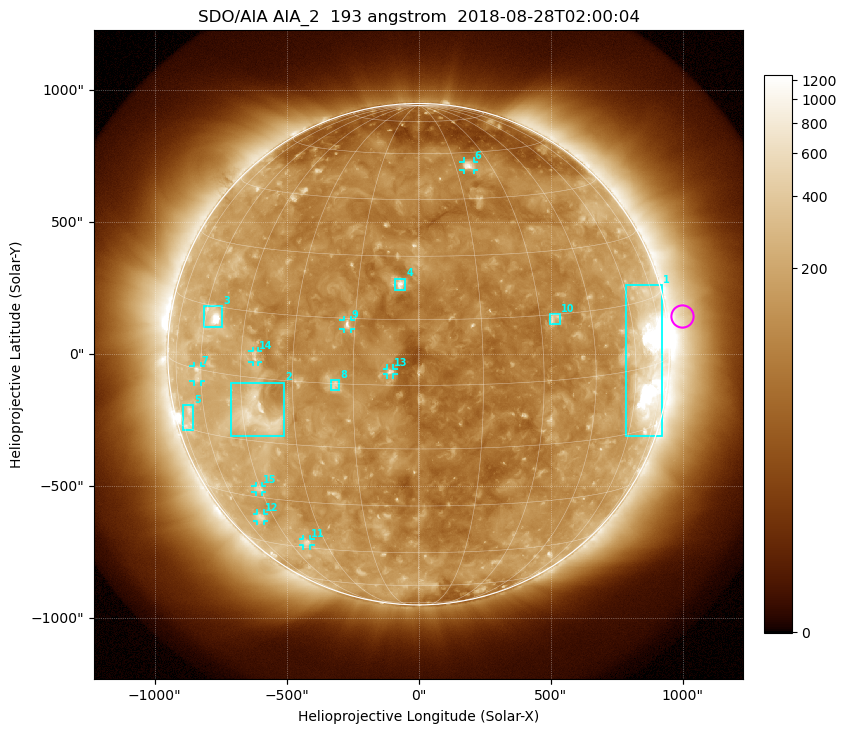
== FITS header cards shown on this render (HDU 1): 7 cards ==
TELESCOP= 'SDO/AIA'
INSTRUME= 'AIA_2'
WAVELNTH=                  193
WAVEUNIT= 'angstrom'
DATE-OBS= '2018-08-28T02:00:04.83'
CTYPE1  = 'HPLN-TAN'
CTYPE2  = 'HPLT-TAN'

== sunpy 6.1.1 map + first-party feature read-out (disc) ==
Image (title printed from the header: SDO/AIA AIA_2  193 angstrom  2018-08-28T02:00:04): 1024 x 1024 px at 2.4 arcsec/px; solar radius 950 arcsec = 396 px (full disc in frame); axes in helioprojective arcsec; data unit not stated in the header (colour bar unlabelled)
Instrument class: DISC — disc imager (sunpy class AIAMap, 193 A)
Bright regions (active regions / flare kernels): reference = the median radial profile (limb darkening/brightening removed); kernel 9 px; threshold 5 sigma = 205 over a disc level ~114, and >= 1.15x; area >= 12 px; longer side >= 9 px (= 22 arcsec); searched inside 0.97 R_sun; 15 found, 15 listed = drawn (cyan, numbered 1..; 8 of them under ~33 arcsec drawn as corner ticks so the feature stays visible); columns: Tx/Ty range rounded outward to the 5 arcsec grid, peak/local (2 s.f.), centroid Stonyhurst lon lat
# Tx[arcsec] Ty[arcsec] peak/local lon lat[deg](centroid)
1 785..925 -310..265 13 +66 +1
2 -710..-505 -310..-105 5.6 -40 -9
3 -810..-745 100..185 14 -57 +13
4 -90..-50 245..285 8 -4 +23
5 -895..-855 -290..-195 2.6 -69 -12
6 170..210 695..730 5.9 +20 +55
7 -855..-825 -105..-45 3.3 -62 -1
8 -335..-300 -140..-95 4.8 -19 +0
9 -285..-255 95..130 5.7 -17 +14
10 495..540 115..150 4.1 +34 +14
11 -440..-410 -725..-700 3.2 -38 -43
12 -615..-585 -630..-605 2.9 -51 -36
13 -120..-95 -80..-55 4.9 -6 +3
14 -630..-610 -30..15 3.2 -41 +5
15 -620..-590 -520..-500 2.9 -46 -28
Off-limb structures (1.02-1.3 R_sun): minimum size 162 px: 5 found; the strongest spans PA ~255..305 deg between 1.02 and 1.3 R_sun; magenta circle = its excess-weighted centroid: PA ~280 deg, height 1.06 R_sun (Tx ~995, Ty ~145 arcsec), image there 1.9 x the reference